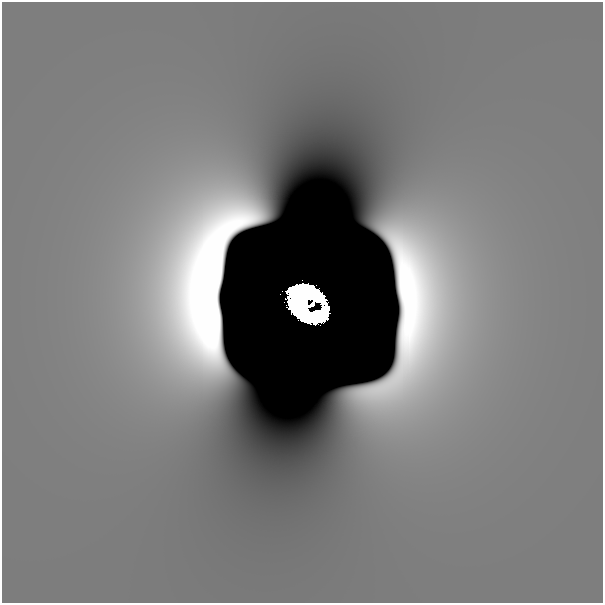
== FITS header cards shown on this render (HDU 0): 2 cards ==
NAXIS1  =                  601
NAXIS2  =                  601

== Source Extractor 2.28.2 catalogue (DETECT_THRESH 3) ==
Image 601 x 601 px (HDU 0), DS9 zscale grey, 1 PNG px = 1 image px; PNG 605 x 605 px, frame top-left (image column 1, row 601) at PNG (2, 2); no overlay
Background 6.06e-11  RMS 5.1e-11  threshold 1.52e-10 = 3 sigma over >= 5 px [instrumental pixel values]
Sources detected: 5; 2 with non-positive FLUX_AUTO (blend fragments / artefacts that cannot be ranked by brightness) are not listed; the other 3 listed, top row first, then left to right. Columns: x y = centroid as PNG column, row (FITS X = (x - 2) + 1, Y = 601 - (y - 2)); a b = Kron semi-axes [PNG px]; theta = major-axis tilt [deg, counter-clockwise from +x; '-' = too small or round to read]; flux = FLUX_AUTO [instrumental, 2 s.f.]
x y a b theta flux
280 294 2 2 - 0.0031
303 299 29 20 -53 54
312 304 12 4 33 4
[2 non-positive-flux detections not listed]